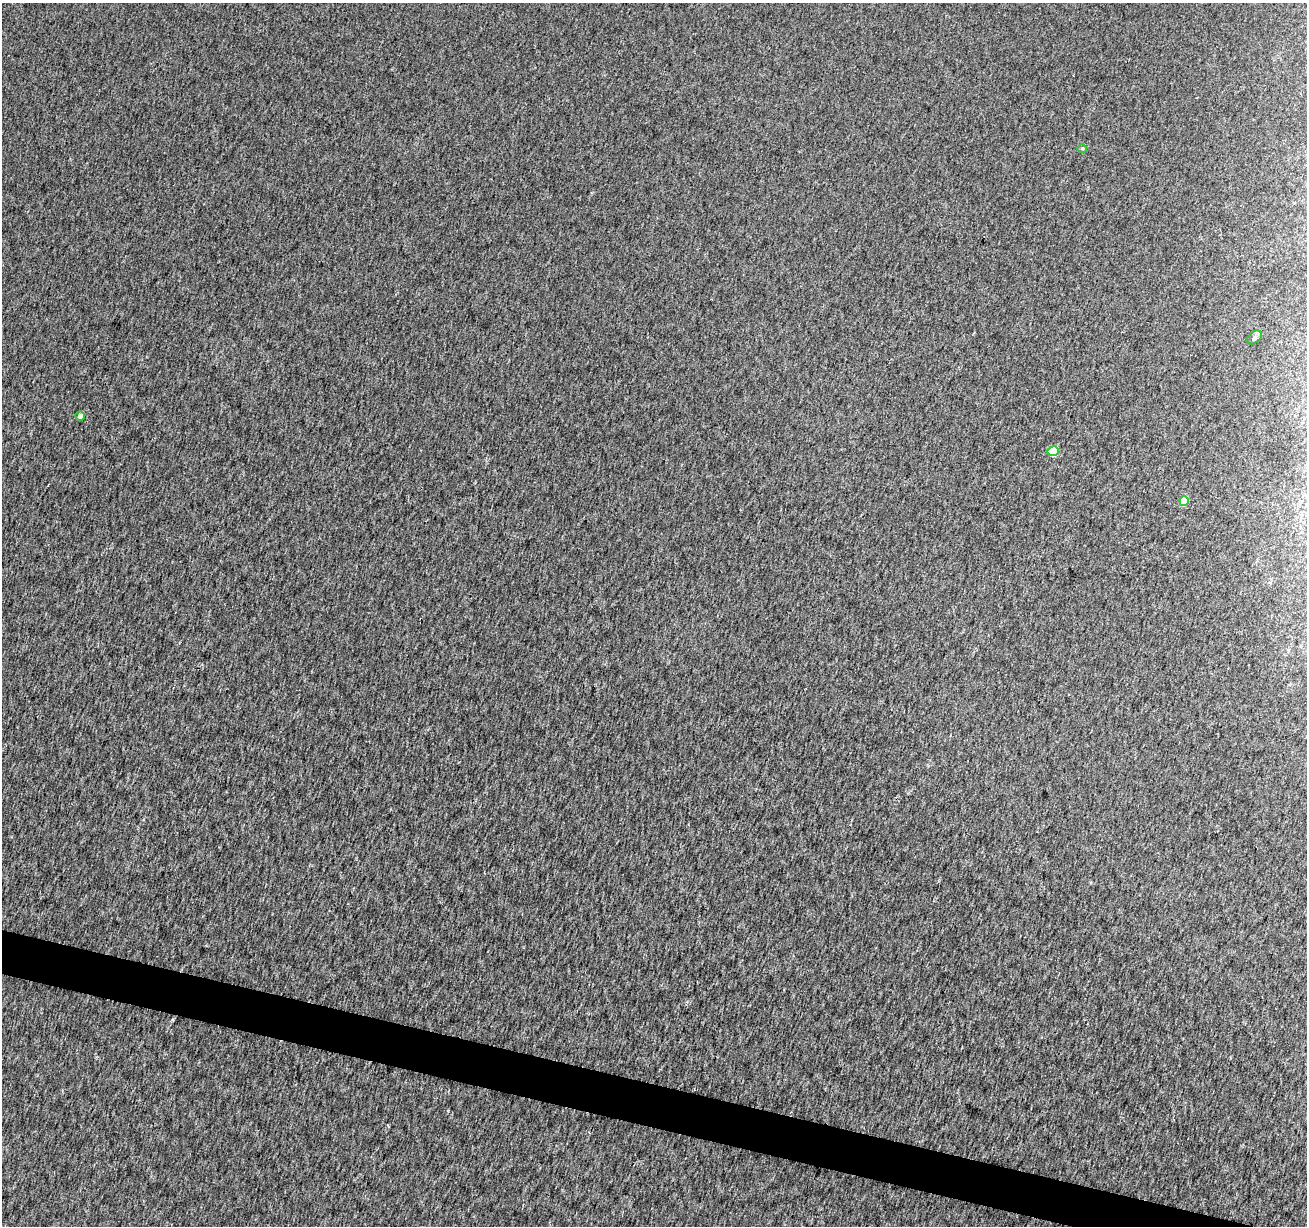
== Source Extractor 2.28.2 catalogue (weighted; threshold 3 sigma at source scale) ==
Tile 6 of 4 x 4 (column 2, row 2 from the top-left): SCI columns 1315-2619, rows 2735-3958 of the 5233 x 5408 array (HDU 1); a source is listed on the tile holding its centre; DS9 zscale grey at full resolution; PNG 1309 x 1228 px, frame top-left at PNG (2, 3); each listed source drawn as its Kron ellipse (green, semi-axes under 4 px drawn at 4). Shown black and unused: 3% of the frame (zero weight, under 2 of 3 exposures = <1% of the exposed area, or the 3 px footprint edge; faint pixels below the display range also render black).
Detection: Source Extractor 2.28.2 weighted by HDU 2 'WHT'; one run over the whole footprint, this tile lists its part. Background 0.00618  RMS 0.0076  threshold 0.0341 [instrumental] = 3 sigma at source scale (4.5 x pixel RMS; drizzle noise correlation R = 1.50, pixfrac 1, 0.0396/0.0396 arcsec/px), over >= 5 px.
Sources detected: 5; all 5 listed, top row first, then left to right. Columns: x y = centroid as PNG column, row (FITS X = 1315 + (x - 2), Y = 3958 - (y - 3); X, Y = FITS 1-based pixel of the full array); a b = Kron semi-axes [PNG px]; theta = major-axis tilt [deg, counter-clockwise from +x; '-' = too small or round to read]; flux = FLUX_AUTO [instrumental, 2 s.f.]
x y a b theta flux
1082 148 5 3 - 0.7
1254 337 8 5 39 1.8
80 416 5 4 - 3.5
1053 451 5 5 - 17
1184 501 5 4 - 18